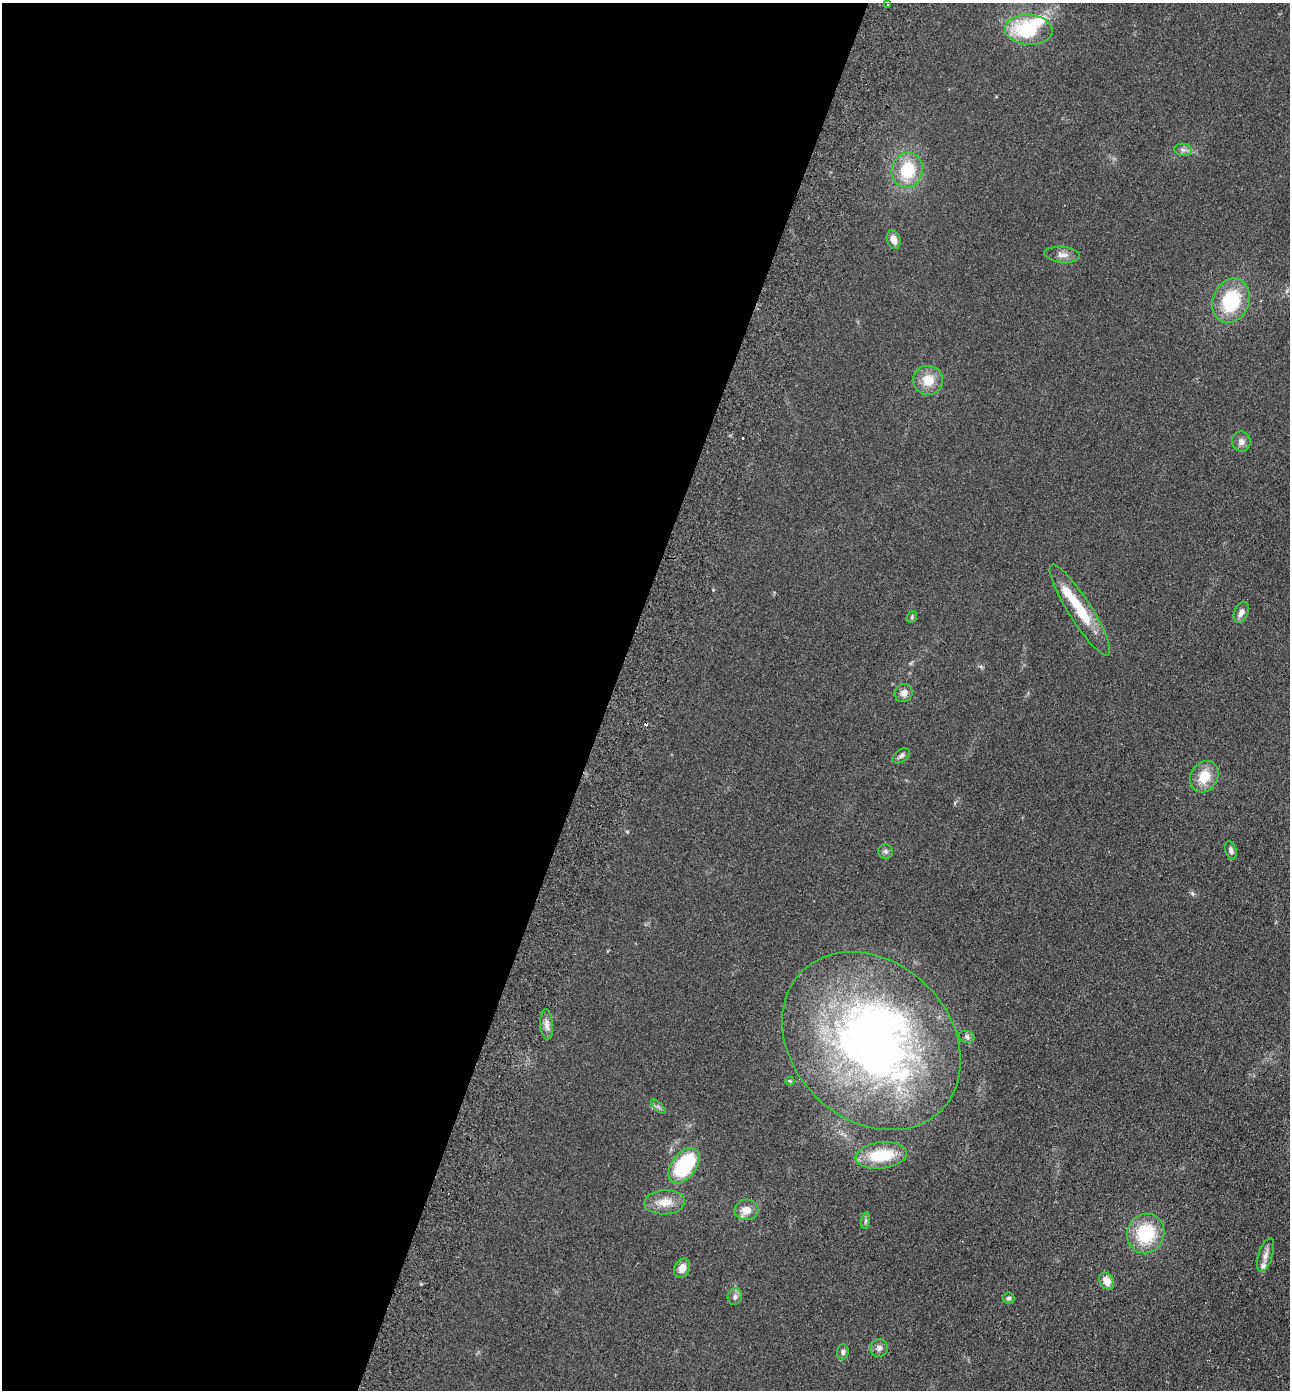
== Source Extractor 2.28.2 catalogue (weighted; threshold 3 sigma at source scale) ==
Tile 5 of 4 x 4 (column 1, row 2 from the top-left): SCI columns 327-1614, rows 2801-4188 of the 5671 x 5601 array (HDU 1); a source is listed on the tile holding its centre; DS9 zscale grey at full resolution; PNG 1292 x 1392 px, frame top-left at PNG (2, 3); each listed source drawn as its Kron ellipse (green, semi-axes under 4 px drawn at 4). Shown black and unused: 47% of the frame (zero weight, under 2 of 3 exposures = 3% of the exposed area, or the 3 px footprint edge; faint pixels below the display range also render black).
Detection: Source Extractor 2.28.2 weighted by HDU 2 'WHT'; one run over the whole footprint, this tile lists its part. Background 0.12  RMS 0.011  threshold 0.0478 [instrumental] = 3 sigma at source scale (4.5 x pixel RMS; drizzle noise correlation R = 1.50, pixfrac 1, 0.05/0.05 arcsec/px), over >= 5 px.
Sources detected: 41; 2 inside a brighter object's white glare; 2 cosmic-ray / hot-pixel residue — neither listed nor drawn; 2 inside a brighter listed object's ellipse — not listed separately; the other 35 listed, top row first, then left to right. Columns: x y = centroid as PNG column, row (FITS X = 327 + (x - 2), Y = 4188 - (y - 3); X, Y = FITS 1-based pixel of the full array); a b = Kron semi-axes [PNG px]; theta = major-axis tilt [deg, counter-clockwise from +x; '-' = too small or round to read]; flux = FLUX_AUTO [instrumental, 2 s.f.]
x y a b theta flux
888 5 3 2 - 1.5
1029 30 24 15 -4 64
1183 150 9 6 -8 3.5
907 170 18 15 74 44
894 239 10 6 -73 7.1
1062 255 18 8 -5 7
1231 301 23 18 68 63
928 380 15 14 - 19
1241 442 10 9 - 5.6
1080 610 53 11 -58 41
1241 612 11 7 66 6
912 617 6 4 50 1.5
904 693 9 8 - 6.2
901 756 10 6 39 2.8
1204 777 16 13 59 22
1231 850 9 5 -73 3
885 851 7 7 - 2.8
547 1024 15 6 -85 6
967 1037 8 6 -16 2.6
871 1041 98 79 -45 630
790 1081 4 4 - 1
658 1107 9 3 -45 2.1
881 1155 26 13 7 43
684 1166 20 12 53 86
665 1202 20 12 4 16
746 1210 12 10 6 11
866 1221 8 4 81 2.1
1146 1234 20 18 64 52
1266 1255 17 7 73 7
682 1268 10 7 63 10
1107 1281 9 6 -58 9.6
735 1297 8 7 - 3.5
1009 1298 6 5 - 2.2
879 1348 9 8 - 4.5
843 1352 7 6 - 2.8